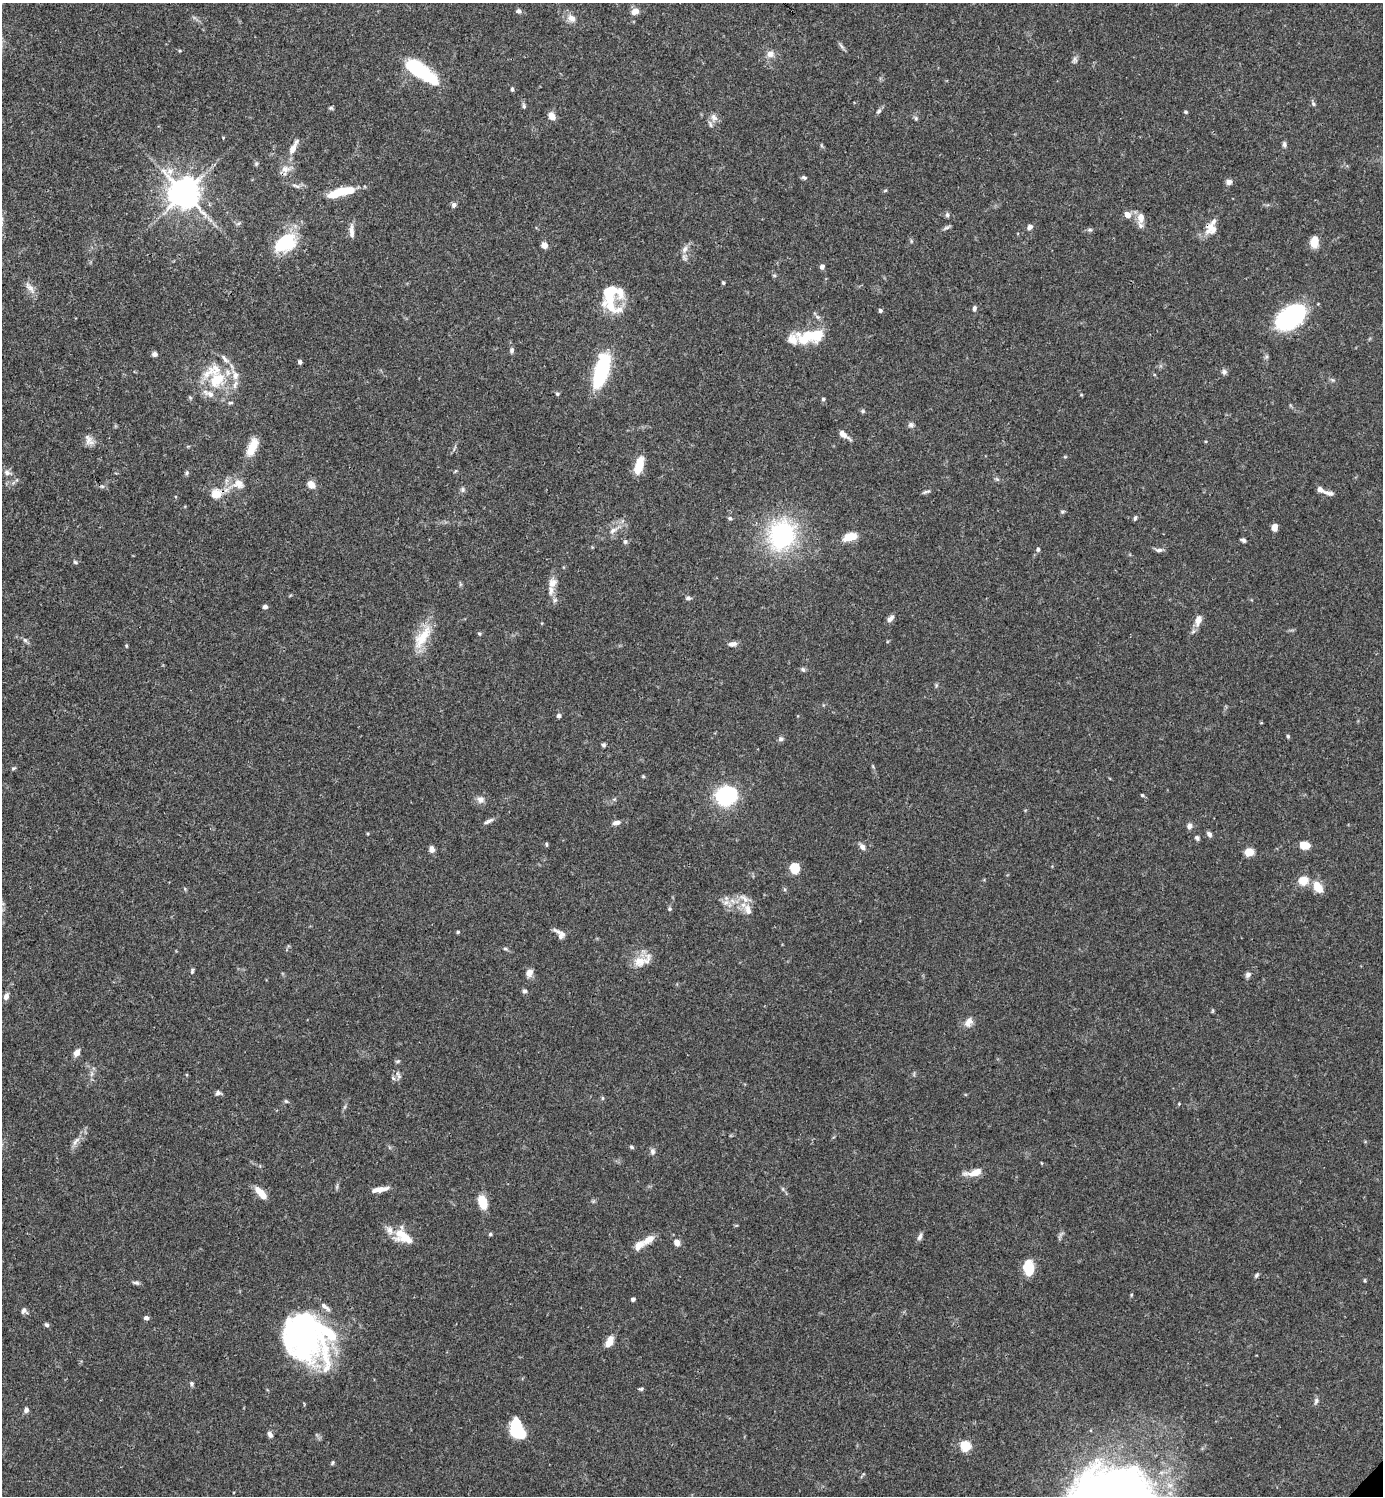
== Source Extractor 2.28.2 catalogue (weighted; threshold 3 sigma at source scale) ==
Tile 11 of 4 x 4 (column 3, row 3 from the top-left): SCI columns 3062-4442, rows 1495-2988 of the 5981 x 5981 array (HDU 1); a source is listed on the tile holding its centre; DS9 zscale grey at full resolution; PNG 1385 x 1498 px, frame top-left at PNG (2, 3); no overlay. Shown black and unused: <1% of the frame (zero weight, under 3 of 4 exposures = <1% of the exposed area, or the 3 px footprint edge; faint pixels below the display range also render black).
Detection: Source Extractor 2.28.2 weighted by HDU 2 'WHT'; one run over the whole footprint, this tile lists its part. Background 0.066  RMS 0.0032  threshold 0.0144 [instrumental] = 3 sigma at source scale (4.5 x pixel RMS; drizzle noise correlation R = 1.50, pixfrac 1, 0.05/0.05 arcsec/px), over >= 5 px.
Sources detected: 205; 7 inside a brighter object's white glare — not listed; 22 inside a brighter listed object's ellipse — not listed separately; the other 176 listed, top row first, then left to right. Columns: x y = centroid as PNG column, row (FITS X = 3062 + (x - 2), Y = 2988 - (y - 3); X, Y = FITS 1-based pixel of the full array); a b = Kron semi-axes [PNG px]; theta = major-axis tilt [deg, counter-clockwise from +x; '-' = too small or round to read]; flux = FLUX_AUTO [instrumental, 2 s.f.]
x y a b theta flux
518 11 7 6 - 0.83
635 11 7 6 - 2.9
571 18 11 8 -46 2.2
841 46 9 4 -42 0.77
770 54 10 8 6 2
1075 60 8 6 -70 0.84
422 72 35 11 -36 28
512 89 5 3 - 0.55
1313 104 7 5 -68 0.6
524 106 8 4 -77 0.62
331 108 6 5 - 0.51
878 111 8 5 41 0.72
1186 112 4 3 - 0.43
552 116 8 6 -55 2.9
714 117 11 8 -68 1.7
916 118 7 5 -70 0.55
1284 144 7 5 86 0.82
292 149 13 7 63 2.4
256 164 5 5 - 0.47
285 169 14 9 -5 2.3
170 171 9 8 - 2.2
804 178 7 5 -18 0.6
1229 182 7 7 - 1.2
296 186 13 4 -19 0.99
184 193 10 10 - 460
336 194 23 10 26 7.1
454 205 7 6 - 0.93
947 215 6 5 - 0.67
1127 215 7 6 - 2.5
1141 218 12 8 89 2.7
946 227 12 4 30 0.73
1030 227 5 5 - 1.6
1210 228 19 12 63 3.8
1090 230 7 5 6 0.62
352 231 18 6 -88 2
1314 241 11 8 84 4.7
285 243 26 17 35 17
544 245 6 5 - 2.2
685 249 11 7 58 1.7
822 267 6 5 - 1.1
774 275 6 3 -18 0.39
723 283 4 4 - 0.44
30 288 20 7 -50 2.1
609 294 34 19 -73 12
974 308 7 5 79 0.76
880 310 4 4 - 0.8
1290 317 30 18 40 40
805 338 21 12 43 7.7
511 350 7 5 77 0.77
154 354 6 6 - 0.99
300 362 5 4 - 0.77
601 371 35 12 74 27
1224 372 7 7 - 0.93
217 380 26 19 52 13
557 394 5 4 - 0.46
1081 395 5 3 - 0.27
190 397 6 4 -20 0.38
823 399 5 4 - 0.55
230 403 6 4 6 0.46
863 411 5 5 - 0.49
911 425 8 7 - 0.86
844 435 14 5 -39 2.1
89 440 16 9 -55 2.1
252 447 21 9 66 6
639 463 18 8 73 6.1
455 471 6 3 70 0.37
7 472 9 7 -15 1.3
187 473 7 5 50 0.6
997 479 7 4 -44 0.58
238 484 16 13 -20 3.9
311 484 9 7 -49 2.6
463 490 7 7 - 0.77
926 492 12 4 15 0.68
1328 493 14 6 -14 1.6
216 494 14 11 22 4.7
1062 512 5 5 - 0.47
730 518 5 5 - 0.59
1135 518 6 4 67 0.65
1274 527 7 5 87 2.1
613 530 14 7 36 2.1
782 535 28 23 65 44
850 537 13 7 14 5.9
1243 540 6 4 -34 0.75
625 542 6 5 - 0.68
1038 549 6 5 - 0.63
1159 550 10 5 -3 1
75 562 5 5 - 0.46
552 583 14 10 56 2.6
460 584 6 4 -72 0.44
688 598 7 5 -7 0.77
555 600 6 6 - 0.71
265 607 5 5 - 0.96
890 619 9 6 48 1.5
1198 620 14 8 72 2.9
479 633 5 5 - 0.47
422 637 36 14 55 8.6
25 640 6 6 - 0.7
732 644 11 6 10 1.4
126 646 5 4 - 0.36
803 670 7 5 -56 0.65
559 716 6 5 - 0.7
1288 736 5 4 - 0.47
781 739 7 6 - 0.79
603 745 5 5 - 0.61
13 768 6 4 32 0.45
643 776 5 3 - 0.35
1142 795 4 3 - 0.56
725 796 14 12 -55 29
481 799 11 9 -5 1.6
488 821 15 4 28 1
616 823 9 5 8 1.6
1189 826 7 6 - 1.4
1209 834 7 5 -50 1
1197 838 6 5 - 0.7
546 844 5 4 - 0.4
1304 845 9 6 -6 5.8
862 847 8 6 -56 1.4
432 849 7 6 - 1.5
1249 852 8 6 8 4.6
795 868 9 8 - 6.2
1303 880 10 9 - 4.7
1318 887 14 9 -56 4.5
185 889 6 3 -73 0.35
726 902 10 7 26 1.9
669 909 5 5 - 0.58
748 910 16 9 -70 3
458 932 4 4 - 0.45
561 935 10 7 66 1.4
505 949 6 4 -2 0.42
640 961 29 12 27 4.9
192 971 8 4 76 0.58
529 973 10 8 59 1.7
1248 975 7 6 - 1
525 991 6 5 - 0.79
6 997 7 6 - 1.5
968 1022 13 9 60 2.3
77 1053 9 6 55 1.8
398 1061 6 4 25 0.47
397 1074 7 4 -65 0.85
393 1078 6 5 - 0.68
218 1093 7 5 7 0.95
603 1098 6 4 -89 0.4
286 1101 6 4 -18 0.43
1179 1104 4 3 - 0.27
76 1141 16 5 50 1.9
632 1147 6 4 -29 0.52
652 1151 9 6 89 1
974 1172 21 7 11 4
379 1189 19 5 11 3.1
783 1189 6 4 -72 0.49
261 1193 14 6 -48 5.1
482 1202 11 7 -72 8.1
490 1234 5 4 - 0.49
403 1237 24 13 -30 7.3
920 1237 10 5 67 1.1
649 1239 16 7 37 3.3
677 1243 6 5 - 2.5
1028 1268 16 10 -84 7.5
1256 1275 7 4 53 0.58
1365 1280 5 3 - 0.36
136 1283 10 4 -9 0.76
633 1299 4 4 - 0.88
325 1307 16 6 -40 1.6
24 1310 8 6 -45 1.1
146 1318 5 4 - 1.1
47 1325 5 4 - 0.79
304 1334 72 32 -46 55
610 1341 11 6 66 4.1
192 1384 6 5 - 0.63
641 1389 6 4 4 0.51
1316 1401 10 5 74 0.83
26 1410 6 5 - 1.1
516 1426 17 10 85 13
270 1434 8 5 -56 1.1
965 1446 5 5 - 21
332 1463 7 4 71 0.44
Overlapping masked pixels (flux is a lower limit): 2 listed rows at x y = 1210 228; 216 494